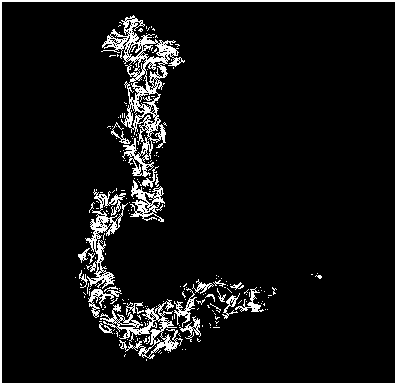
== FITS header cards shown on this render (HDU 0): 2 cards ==
NAXIS1  =                  393
NAXIS2  =                  381

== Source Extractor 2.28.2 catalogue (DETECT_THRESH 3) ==
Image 393 x 381 px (HDU 0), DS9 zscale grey, 1 PNG px = 1 image px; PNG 397 x 385 px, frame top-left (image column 1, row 381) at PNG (2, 2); no overlay
Background 0.497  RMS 6.0e-07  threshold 1.79e-06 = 3 sigma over >= 5 px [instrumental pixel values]
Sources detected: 161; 84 with non-positive FLUX_AUTO (blend fragments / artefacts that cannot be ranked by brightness) are not listed; the other 77 listed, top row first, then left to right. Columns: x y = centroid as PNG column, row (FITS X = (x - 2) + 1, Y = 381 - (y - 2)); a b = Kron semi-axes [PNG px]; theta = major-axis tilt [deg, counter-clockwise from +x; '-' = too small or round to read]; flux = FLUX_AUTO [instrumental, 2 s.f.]
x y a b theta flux
133 20 22 12 2 0.53
140 30 3 2 - 0.28
108 50 6 2 0 0.8
177 62 16 6 20 1.4
148 98 3 3 - 0.31
124 102 3 2 - 0.012
129 119 16 6 -85 0.72
165 124 5 2 - 0.3
118 125 6 2 -56 0.22
115 126 3 2 - 0.058
140 126 3 2 - 0.057
115 133 12 3 -33 1.8
158 133 3 2 - 0.022
163 133 15 4 -82 2
160 145 6 2 33 0.32
157 182 11 3 89 1.1
116 188 3 2 - 0.19
113 190 2 2 - 0.25
122 190 5 2 - 0.17
94 191 4 3 - 0.16
108 193 5 2 - 0.27
159 197 17 10 84 4.2
143 205 8 5 -72 0.24
91 206 7 3 81 0.74
123 206 6 3 66 0.59
140 208 14 3 -53 0.96
89 211 4 2 - 0.28
136 214 11 7 -8 1.3
162 219 6 4 -50 1.5
97 226 15 11 -37 0.44
82 255 9 6 57 0.78
93 268 8 3 62 1.2
81 272 4 2 - 0.22
312 274 3 2 - 0.11
217 275 4 2 - 0.34
319 276 6 4 -6 0.99
196 281 3 2 - 0.32
185 284 5 2 - 0.79
238 284 8 4 35 1.8
242 286 4 2 - 0.34
114 287 6 2 -6 0.54
275 288 6 3 -16 0.54
87 289 3 2 - 0.72
183 294 3 2 - 0.18
251 297 9 4 79 0.93
222 299 10 6 57 0.17
230 299 11 5 51 1.8
169 300 4 2 - 0.17
199 301 3 2 - 0.0075
264 303 2 2 - 0.17
105 306 3 2 - 0.22
214 306 8 2 -27 0.12
208 307 3 2 - 0.097
238 307 5 2 - 0.023
137 308 2 2 - 0.25
140 311 6 2 13 0.32
168 313 5 2 - 0.53
226 313 11 5 -87 0.41
121 318 3 2 - 0.17
177 321 4 2 - 0.037
217 322 3 2 - 0.098
210 323 4 2 - 0.18
105 326 2 2 - 0.24
173 327 6 2 2 0.89
219 327 2 2 - 0.046
104 330 15 4 -30 1.5
199 330 6 2 -50 0.14
196 332 8 2 -51 0.69
131 338 6 2 75 0.7
179 338 4 2 - 0.16
198 339 5 4 - 0.34
191 340 4 2 - 0.21
121 342 2 2 - 0.016
138 345 5 3 - 0.2
125 346 6 2 87 0.35
140 352 7 3 54 1
124 355 3 3 - 0.38
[84 non-positive-flux detections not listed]